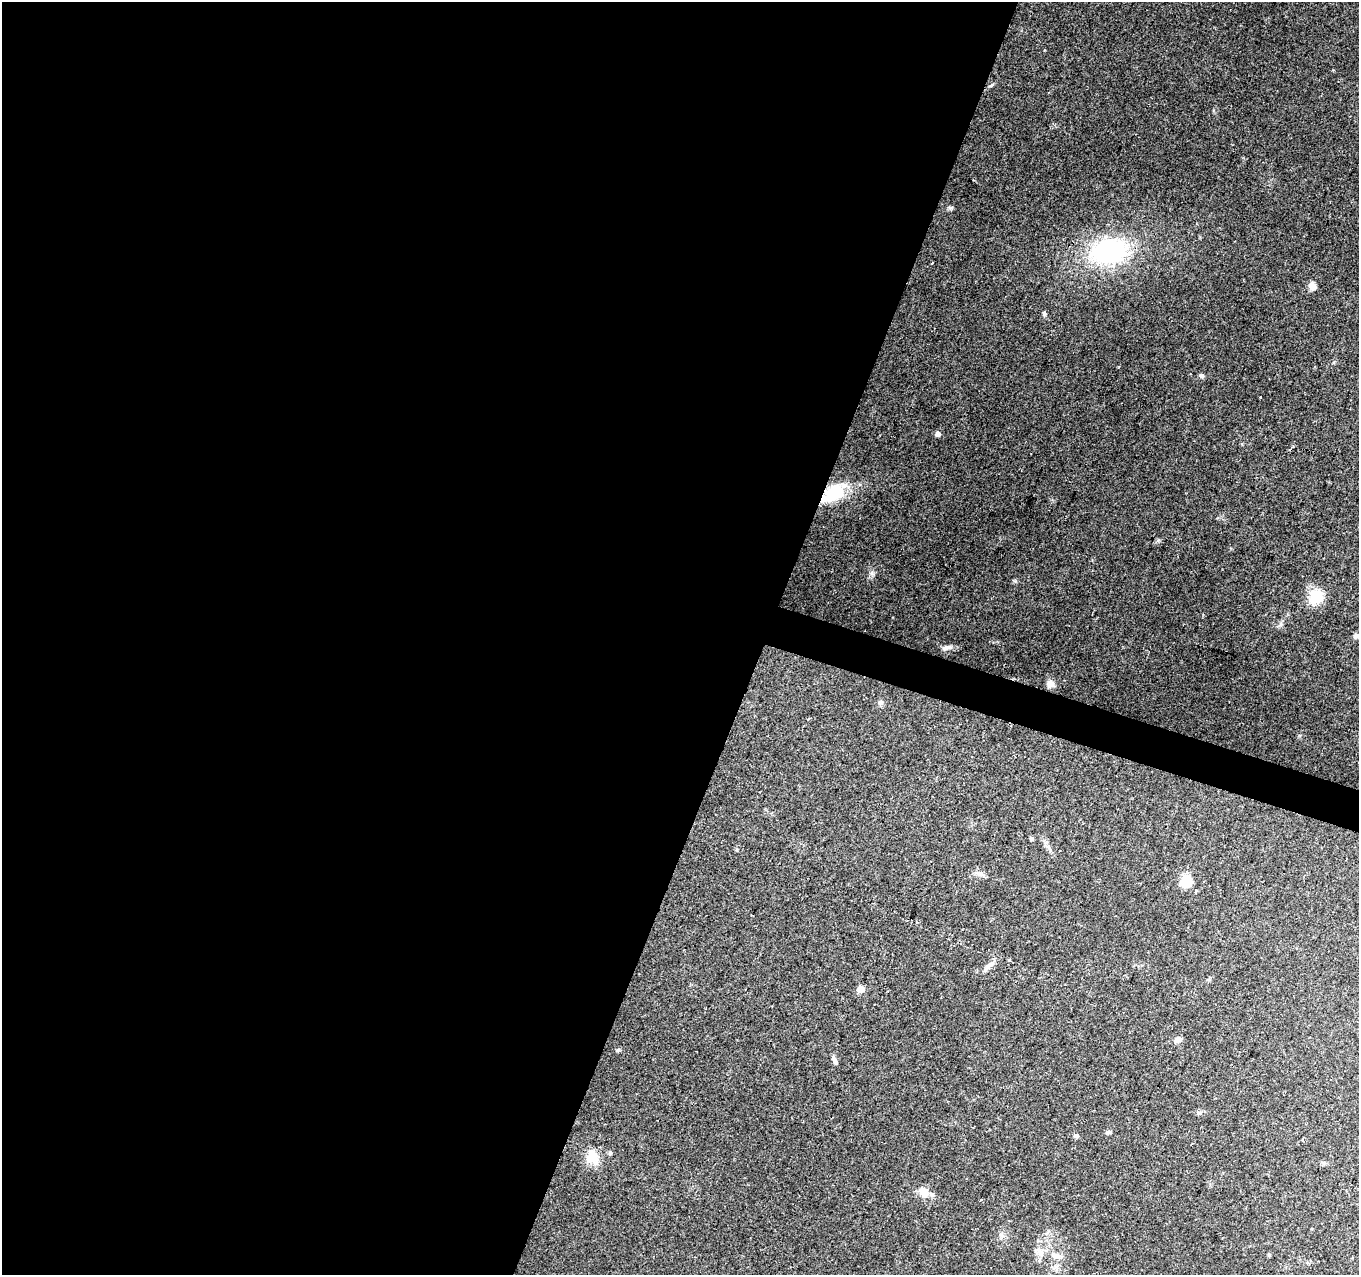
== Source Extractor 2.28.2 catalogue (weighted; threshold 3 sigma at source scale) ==
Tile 5 of 4 x 4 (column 1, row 2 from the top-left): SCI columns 1-1357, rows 2764-4036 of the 5439 x 5590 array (HDU 1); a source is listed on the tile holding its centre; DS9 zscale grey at full resolution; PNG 1361 x 1277 px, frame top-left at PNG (2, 2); no overlay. Shown black and unused: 58% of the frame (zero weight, under 2 of 3 exposures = <1% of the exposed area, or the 3 px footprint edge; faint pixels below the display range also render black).
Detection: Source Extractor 2.28.2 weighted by HDU 2 'WHT'; one run over the whole footprint, this tile lists its part. Background 0.153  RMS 0.0078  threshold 0.0352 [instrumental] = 3 sigma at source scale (4.5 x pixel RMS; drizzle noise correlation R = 1.50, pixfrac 1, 0.0396/0.0396 arcsec/px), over >= 5 px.
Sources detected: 30; all 30 listed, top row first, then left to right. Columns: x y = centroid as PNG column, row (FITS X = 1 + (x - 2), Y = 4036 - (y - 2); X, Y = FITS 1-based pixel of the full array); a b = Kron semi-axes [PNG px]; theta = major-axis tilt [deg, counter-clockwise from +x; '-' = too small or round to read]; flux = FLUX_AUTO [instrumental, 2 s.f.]
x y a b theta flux
1109 251 42 26 8 100
1312 286 9 7 -70 5.8
1044 313 7 5 -75 1.3
1201 375 7 6 - 1.6
1260 397 2 2 - 0.96
938 434 5 5 - 3.4
833 494 29 17 35 34
872 573 7 4 72 1.8
1316 597 16 15 - 20
1356 636 10 7 23 3.1
946 648 13 6 12 3.5
1050 684 9 8 - 4.3
880 703 7 7 - 2
809 719 4 3 - 0.79
1031 839 4 4 - 1.8
979 874 13 5 -20 3.1
1186 882 13 11 -18 13
1195 890 3 3 - 3.5
1009 960 4 4 - 1
989 965 20 6 43 4.4
861 989 5 5 - 10
1178 1040 10 6 21 3.4
835 1061 9 6 -66 2.5
1199 1113 6 3 -20 1.2
1108 1132 7 4 0 1.2
1076 1136 7 5 -16 1.6
610 1153 5 5 - 1.4
593 1158 20 14 -53 12
924 1193 15 11 -68 7.8
1055 1255 14 7 -22 5.4
Overlapping masked pixels (flux is a lower limit): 1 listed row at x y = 833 494
Isophote crosses this tile's border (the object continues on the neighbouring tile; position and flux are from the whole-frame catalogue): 1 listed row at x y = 1356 636
Unlisted compact peaks at least as high as the median listed source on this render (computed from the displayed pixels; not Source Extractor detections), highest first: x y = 951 208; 1015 581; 618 1050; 1242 444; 1334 362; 737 850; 1333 70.